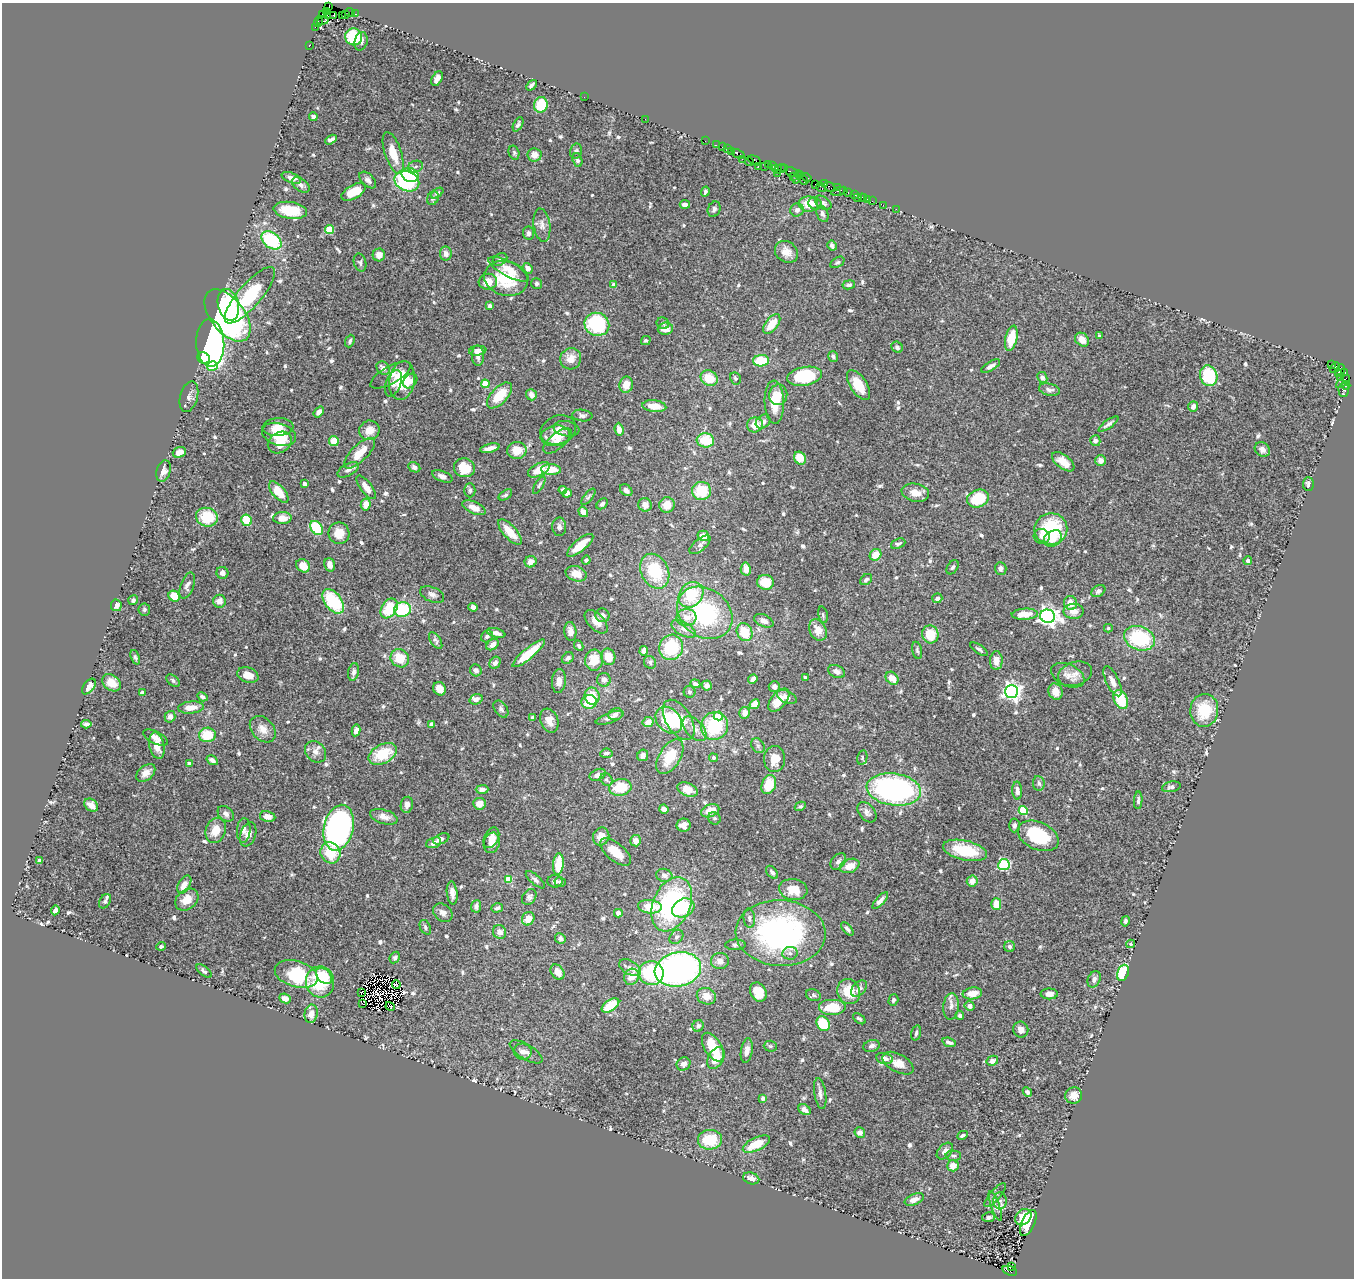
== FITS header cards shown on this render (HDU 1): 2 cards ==
NAXIS1  =                 1352
NAXIS2  =                 1276

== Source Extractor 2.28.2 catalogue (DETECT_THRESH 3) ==
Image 1352 x 1276 px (HDU 1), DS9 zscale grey, 1 PNG px = 1 image px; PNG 1356 x 1280 px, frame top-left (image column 1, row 1276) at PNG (2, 3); each listed source drawn as its Kron ellipse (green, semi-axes under 4 px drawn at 4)
Background 0.684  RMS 0.028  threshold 0.0827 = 3 sigma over >= 5 px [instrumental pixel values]
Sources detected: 706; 4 with non-positive FLUX_AUTO (blend fragments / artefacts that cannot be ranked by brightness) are neither listed nor drawn; of the other 702, the 500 brightest by FLUX_AUTO listed and drawn (202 fainter detections omitted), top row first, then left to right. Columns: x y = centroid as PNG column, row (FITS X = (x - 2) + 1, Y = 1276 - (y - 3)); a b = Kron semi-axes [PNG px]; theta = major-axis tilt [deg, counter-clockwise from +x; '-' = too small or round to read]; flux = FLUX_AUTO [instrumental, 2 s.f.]
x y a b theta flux
329 7 4 3 - 63
327 11 3 2 - 86
350 12 5 2 - 18
345 14 3 2 - 9.6
356 14 3 2 - 15
323 15 3 3 - 34
327 15 2 2 - 15
333 15 3 3 - 100
342 15 2 2 - 19
323 20 6 4 21 120
319 22 6 3 75 5.4
315 27 3 2 - 18
354 37 8 8 - 77
361 41 9 6 75 7.1
309 46 2 2 - 13
437 79 8 5 60 9.4
531 85 6 3 48 4.8
584 97 2 2 - 5.7
541 105 8 6 80 46
313 117 4 4 - 7
645 119 2 2 - 15
518 124 8 4 62 4.2
331 140 6 3 30 7.2
705 141 2 2 - 11
716 145 2 2 - 27
723 147 3 2 - 30
728 149 4 3 - 34
576 151 7 6 - 4.1
732 152 3 3 - 47
393 153 22 8 -71 34
514 153 7 5 -75 3.7
738 154 6 3 -24 73
535 155 7 6 - 16
742 159 2 2 - 12
577 160 7 4 -73 5.3
755 160 7 4 -26 60
749 162 5 3 - 42
768 165 4 2 - 21
772 165 4 3 - 66
759 166 2 2 - 28
416 167 7 5 19 4.6
765 167 2 2 - 11
775 168 4 2 - 72
780 169 6 3 33 61
784 169 2 2 - 31
792 172 7 4 -24 150
777 173 3 2 - 15
410 175 9 7 -24 94
799 175 4 2 - 49
793 176 3 2 - 99
797 177 6 3 70 70
291 178 10 5 -20 9.8
807 178 4 3 - 59
368 180 10 6 -44 7.2
803 180 5 2 - 54
407 181 13 10 -24 170
815 184 2 2 - 25
824 184 3 2 - 41
301 185 10 6 -36 7.6
821 187 5 2 - 16
830 187 6 3 -37 59
837 188 2 2 - 40
705 191 5 3 - 3.9
838 191 7 3 14 17
844 191 2 2 - 20
354 192 13 6 29 39
437 193 7 4 39 4.1
848 193 3 2 - 44
854 194 3 2 - 21
433 198 7 5 66 7
857 198 3 2 - 9.7
863 198 4 3 - 72
867 199 3 2 - 21
872 201 2 2 - 14
823 203 9 6 -36 5
685 204 5 3 - 7.8
808 204 10 7 -6 30
815 204 7 5 -22 6.2
883 205 3 2 - 4.2
714 209 8 6 69 6.6
896 209 2 2 - 13
290 210 17 8 -8 46
797 210 7 6 - 8.3
822 214 9 5 -68 6
542 225 17 8 -82 12
329 230 4 4 - 61
528 233 7 5 -81 5.1
271 240 11 7 -38 120
832 246 5 4 - 5.2
786 252 12 10 -36 18
446 253 7 6 - 9
379 255 6 6 - 15
500 259 8 5 32 5
837 262 8 5 30 3.8
360 263 9 6 -75 4.8
528 268 5 4 - 8.9
509 269 22 7 -28 19
506 278 22 17 -15 86
488 282 9 8 - 20
537 284 5 5 - 4.4
614 285 4 4 - 13
849 285 6 4 10 4.7
250 295 36 11 49 140
228 305 16 10 -76 88
490 306 4 4 - 8.3
228 315 30 17 -52 330
663 323 6 6 - 3.9
597 324 12 11 - 150
772 324 11 6 53 37
665 329 7 6 - 18
1099 336 4 3 - 6.3
1011 338 13 6 77 52
1082 340 8 6 -42 16
350 341 6 4 67 4
646 341 5 4 - 3.7
210 343 24 14 -87 820
897 347 6 5 - 5.5
478 351 9 5 8 10
478 356 10 6 -89 9.7
833 357 5 4 - 4.9
204 358 6 5 - 51
571 359 11 10 - 19
761 361 8 5 4 57
1331 364 3 2 - 12
212 366 5 4 - 65
991 366 10 4 30 8.3
383 368 7 6 - 11
1335 368 6 2 51 45
1340 371 7 4 66 180
1345 373 4 2 - 26
391 375 23 8 30 18
805 376 17 9 10 110
1209 376 10 8 -73 88
1042 377 6 5 - 7.7
709 378 9 7 -32 39
735 378 6 5 - 3.8
1340 378 3 3 - 91
402 380 19 12 79 64
410 381 8 6 49 12
1343 381 8 4 44 460
393 383 14 7 70 9.8
485 384 4 4 - 50
626 385 8 6 81 24
858 385 17 8 -57 43
1346 385 4 4 - 130
1049 390 11 6 -13 8
1344 390 7 5 -88 110
499 395 16 8 47 48
531 395 6 5 - 11
778 395 10 9 - 14
189 397 16 8 74 9.9
774 402 22 9 -88 40
654 406 12 6 -6 28
1193 406 5 5 - 9.8
319 412 6 4 52 9
582 416 10 6 -6 6.2
763 422 8 6 40 8.7
1109 424 11 4 36 6.7
755 425 8 7 - 24
278 427 15 9 3 20
566 429 13 7 -10 7.4
619 429 7 4 -84 13
369 430 10 9 - 23
558 430 18 14 21 21
279 434 17 11 -18 29
555 436 15 10 9 24
705 440 9 7 -7 56
334 441 5 5 - 26
557 441 17 7 40 17
1095 441 5 5 - 6.9
280 442 13 10 33 31
490 448 10 4 14 12
517 450 9 8 - 29
1262 450 8 6 -39 12
179 452 7 5 17 18
359 453 20 8 45 37
800 458 7 5 -53 31
1100 460 5 5 - 10
1063 462 13 6 -38 19
414 467 6 5 - 5.6
464 468 10 9 - 42
348 470 11 6 29 8.6
539 470 12 6 27 31
551 470 10 5 -3 33
164 471 11 7 73 10
442 476 11 5 -22 7.3
305 484 4 4 - 6.2
1308 484 7 5 89 4.9
539 485 10 4 59 3.6
366 487 14 5 -53 17
470 490 7 5 -90 4
563 490 4 4 - 5.5
626 490 7 5 -41 8.6
701 491 9 9 - 63
279 492 13 6 -48 34
567 493 4 3 - 7.1
915 493 14 9 -12 19
505 495 7 4 33 3.8
588 497 10 4 50 4.2
978 499 11 8 20 61
366 504 6 5 - 18
602 504 6 4 45 4.7
645 505 7 6 - 14
667 505 8 7 - 27
474 508 12 6 -25 14
583 512 5 4 - 15
207 517 11 9 -15 65
282 518 9 6 2 16
247 520 6 5 - 43
559 527 9 7 89 6.6
317 528 8 5 -53 84
1051 529 16 16 - 120
510 532 16 6 -48 35
339 533 10 10 - 26
703 536 6 5 - 21
1042 536 8 7 - 10
1053 538 10 7 34 28
898 544 7 5 22 5.1
580 545 16 6 40 31
700 545 13 6 39 7.4
876 555 6 5 - 26
586 560 4 4 - 4.1
1248 560 4 4 - 6.1
531 562 6 5 - 13
330 565 7 5 -74 12
303 566 7 6 - 27
953 567 8 5 56 4.6
1001 568 6 5 - 7.5
746 569 6 5 - 15
655 571 18 13 -64 87
222 573 6 6 - 7.7
576 574 11 7 -17 23
866 580 6 5 - 4.3
765 582 8 7 - 38
187 586 14 6 69 8.4
1098 591 7 5 34 6.4
432 594 13 7 -22 8.7
691 595 14 11 49 72
174 596 6 5 - 32
937 598 5 5 - 7.8
133 600 5 4 - 4.4
219 601 6 6 - 14
333 601 14 8 -52 110
1071 603 7 6 - 21
116 605 6 5 - 13
473 607 4 4 - 9.3
389 608 11 7 56 63
144 610 6 6 - 4
402 610 8 7 - 110
1074 611 10 7 0 17
705 613 30 24 -37 220
1025 614 13 5 3 29
602 615 7 6 - 9.3
823 615 8 5 -77 3.7
1048 616 7 6 - 1000
686 618 10 8 -1 16
764 621 10 6 -25 9.9
596 622 14 8 -47 18
1108 628 4 4 - 3.6
684 629 13 7 -29 11
818 630 11 8 -63 27
570 631 9 6 -83 12
745 632 9 7 -64 47
496 633 9 4 -15 8.8
930 634 9 8 - 43
487 636 6 5 - 7.2
1139 638 16 12 -21 140
436 640 9 5 -58 5.3
493 645 7 5 39 13
579 645 5 4 - 3.8
671 647 13 11 63 84
979 649 10 4 -34 4.4
917 650 9 4 -77 3.9
644 651 5 4 - 12
529 653 21 5 40 53
135 657 7 4 -68 3.6
608 657 8 7 - 26
400 658 10 8 -45 40
568 658 6 5 - 4.4
594 660 10 9 - 35
996 661 9 6 89 14
650 662 7 5 -58 4.1
495 663 6 5 - 8.1
476 670 6 5 - 8.7
354 672 9 5 78 7
837 672 9 6 -27 10
1075 674 17 11 18 17
248 675 11 7 -19 18
1068 675 18 11 -25 16
805 678 4 4 - 4.1
892 678 7 5 -45 19
753 679 5 4 - 8.6
604 680 7 7 - 9.5
173 681 8 5 -39 4.3
559 681 12 7 85 13
1112 681 16 6 -64 13
112 683 10 7 -38 23
695 684 5 4 - 6.6
707 685 5 5 - 8.2
89 687 9 5 52 12
774 687 5 5 - 6.6
440 689 7 6 - 16
1012 691 6 6 - 860
689 692 6 5 - 4.2
1055 692 8 7 - 17
142 693 4 3 - 10
592 696 8 7 - 42
202 697 5 4 - 6.3
787 697 10 6 -25 10
476 699 6 5 - 8
1121 699 10 6 -68 63
779 700 14 7 51 31
589 702 8 7 - 43
755 704 5 4 - 27
191 708 13 6 5 21
501 709 9 6 -55 5.3
1204 710 16 14 84 67
745 713 6 5 - 14
615 714 7 6 - 6.5
718 716 5 4 - 45
170 717 6 5 - 9.7
533 718 4 3 - 12
610 718 15 5 19 8.5
669 720 15 11 -46 88
679 720 22 12 -58 53
549 721 12 8 -69 16
648 722 5 5 - 18
86 724 5 4 - 5.2
431 724 4 3 - 5
714 726 14 13 - 120
263 729 15 11 -48 18
694 729 15 8 -47 15
356 730 6 4 79 9.8
207 735 8 7 - 46
155 737 13 6 -27 12
157 746 13 7 -78 21
758 746 8 6 -54 5
316 752 12 9 -48 13
606 753 6 4 5 5.1
383 754 15 9 28 71
643 755 6 5 - 13
670 757 19 10 59 57
713 758 4 4 - 5.4
862 758 7 5 77 3.9
774 759 13 10 88 30
212 760 6 4 -32 7.1
189 763 4 3 - 5.1
146 773 11 7 40 14
598 775 8 5 24 9.7
606 780 7 5 -52 4
1039 783 7 6 - 5.6
769 785 10 7 70 48
620 787 11 8 10 52
1171 787 9 5 12 6.1
482 789 6 4 1 6.6
688 789 11 6 -23 25
894 789 27 16 -8 490
1017 791 9 5 -88 9.8
1138 800 9 4 87 4.7
479 804 6 6 - 18
91 805 8 5 -38 15
407 805 8 6 81 9.3
800 806 6 4 29 3.7
664 809 5 4 - 7.3
710 811 9 6 21 27
1023 811 4 4 - 83
867 812 11 7 -49 9.4
226 814 9 6 -40 7.8
268 816 8 5 -11 15
384 817 14 7 -17 13
714 818 6 6 - 4
684 825 7 6 - 15
1014 825 7 5 87 5.3
339 828 23 14 77 630
216 830 13 9 69 28
244 830 12 7 87 8.7
248 834 12 7 70 14
1038 836 21 13 -24 110
601 837 9 8 - 18
491 838 11 7 64 15
441 839 8 5 22 5.6
636 841 6 5 - 13
434 843 8 5 21 8.6
492 843 10 8 74 18
965 850 22 10 -12 68
615 852 18 8 -40 34
330 853 11 9 -61 53
39 860 3 3 - 6.8
838 861 9 6 50 6.5
558 864 11 5 84 46
1004 865 5 5 - 150
850 866 10 7 20 23
772 872 7 5 -51 5.2
664 875 8 6 -13 10
509 880 4 4 - 51
535 880 12 4 -41 5.5
555 881 7 6 - 6.9
972 881 6 5 - 14
560 882 6 4 -15 4.2
184 884 10 5 59 16
793 889 14 10 -8 34
452 893 11 5 -83 12
529 897 8 6 54 5.6
187 900 13 9 39 24
880 900 11 4 48 8.3
105 901 8 5 59 4.8
672 904 28 18 67 280
996 904 6 5 - 27
476 906 6 5 - 7.5
650 907 12 7 -5 44
497 908 6 4 18 4.2
683 908 11 9 27 65
55 910 5 4 - 6.8
443 913 11 8 -43 10
618 913 4 4 - 13
749 918 9 6 -85 5.9
528 919 7 6 - 24
1125 921 5 4 - 4.5
425 927 8 5 -66 4
847 929 8 4 -49 5.1
499 932 7 6 - 12
781 933 45 33 -3 450
676 937 8 6 49 5.6
560 938 5 5 - 8
1131 944 4 3 - 3.9
735 945 10 5 1 4.8
161 946 5 4 - 4.4
1010 946 5 5 - 5.9
790 953 8 6 8 6.6
395 957 6 5 - 5.2
720 961 9 8 - 12
630 968 12 7 -31 14
678 969 23 17 12 740
204 971 9 4 -40 4.7
558 972 8 6 -50 20
651 973 12 12 - 130
1123 973 8 5 71 91
296 974 22 13 -16 120
324 976 9 6 -46 53
631 977 8 7 - 22
1094 979 8 6 65 7
320 982 15 14 - 80
396 985 4 3 - 6.1
859 988 9 6 46 8.6
849 991 12 11 - 42
361 992 2 2 - 5.2
758 992 10 8 -64 39
972 993 10 6 8 23
1049 994 8 5 0 11
813 995 7 5 -19 4.1
706 996 10 8 -20 18
285 998 6 4 -24 15
893 1000 6 5 - 4.3
362 1003 3 2 - 5.1
610 1005 10 5 33 48
390 1006 5 4 - 6.3
951 1006 13 8 84 10
970 1006 5 5 - 8.5
833 1008 14 8 0 50
311 1014 9 6 78 17
960 1015 4 4 - 4.9
859 1019 7 4 -38 3.8
823 1024 8 6 -58 60
698 1026 6 5 - 5.1
1021 1030 8 7 - 12
916 1033 8 4 75 4.4
949 1042 7 4 -17 6.7
770 1046 6 5 - 3.8
871 1046 8 5 16 7.1
713 1047 16 8 -59 49
747 1050 12 6 81 11
523 1052 9 8 - 8
526 1052 18 7 -31 11
716 1058 12 7 62 33
885 1058 8 5 -12 11
992 1061 6 5 - 10
898 1063 17 9 -29 20
683 1064 7 6 - 8.4
1027 1092 5 4 - 5.3
820 1094 16 5 -81 8.8
1074 1096 8 8 - 15
763 1098 4 3 - 5.5
804 1110 6 5 - 9.3
860 1132 5 5 - 8.6
963 1135 5 3 - 4.2
710 1140 12 10 5 65
756 1144 15 6 25 40
945 1151 10 6 46 9.7
953 1156 7 5 -1 4.9
953 1166 6 5 - 17
751 1178 8 5 -17 11
995 1195 15 5 49 6.6
914 1199 10 5 23 12
1000 1201 8 6 -87 7.6
995 1206 16 4 -70 6.3
988 1217 6 5 - 5.6
1023 1217 9 7 45 33
1028 1223 14 6 66 34
1012 1266 3 2 - 39
1010 1271 8 4 -19 450
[202 fainter detections neither listed nor drawn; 4 non-positive-flux detections neither listed nor drawn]